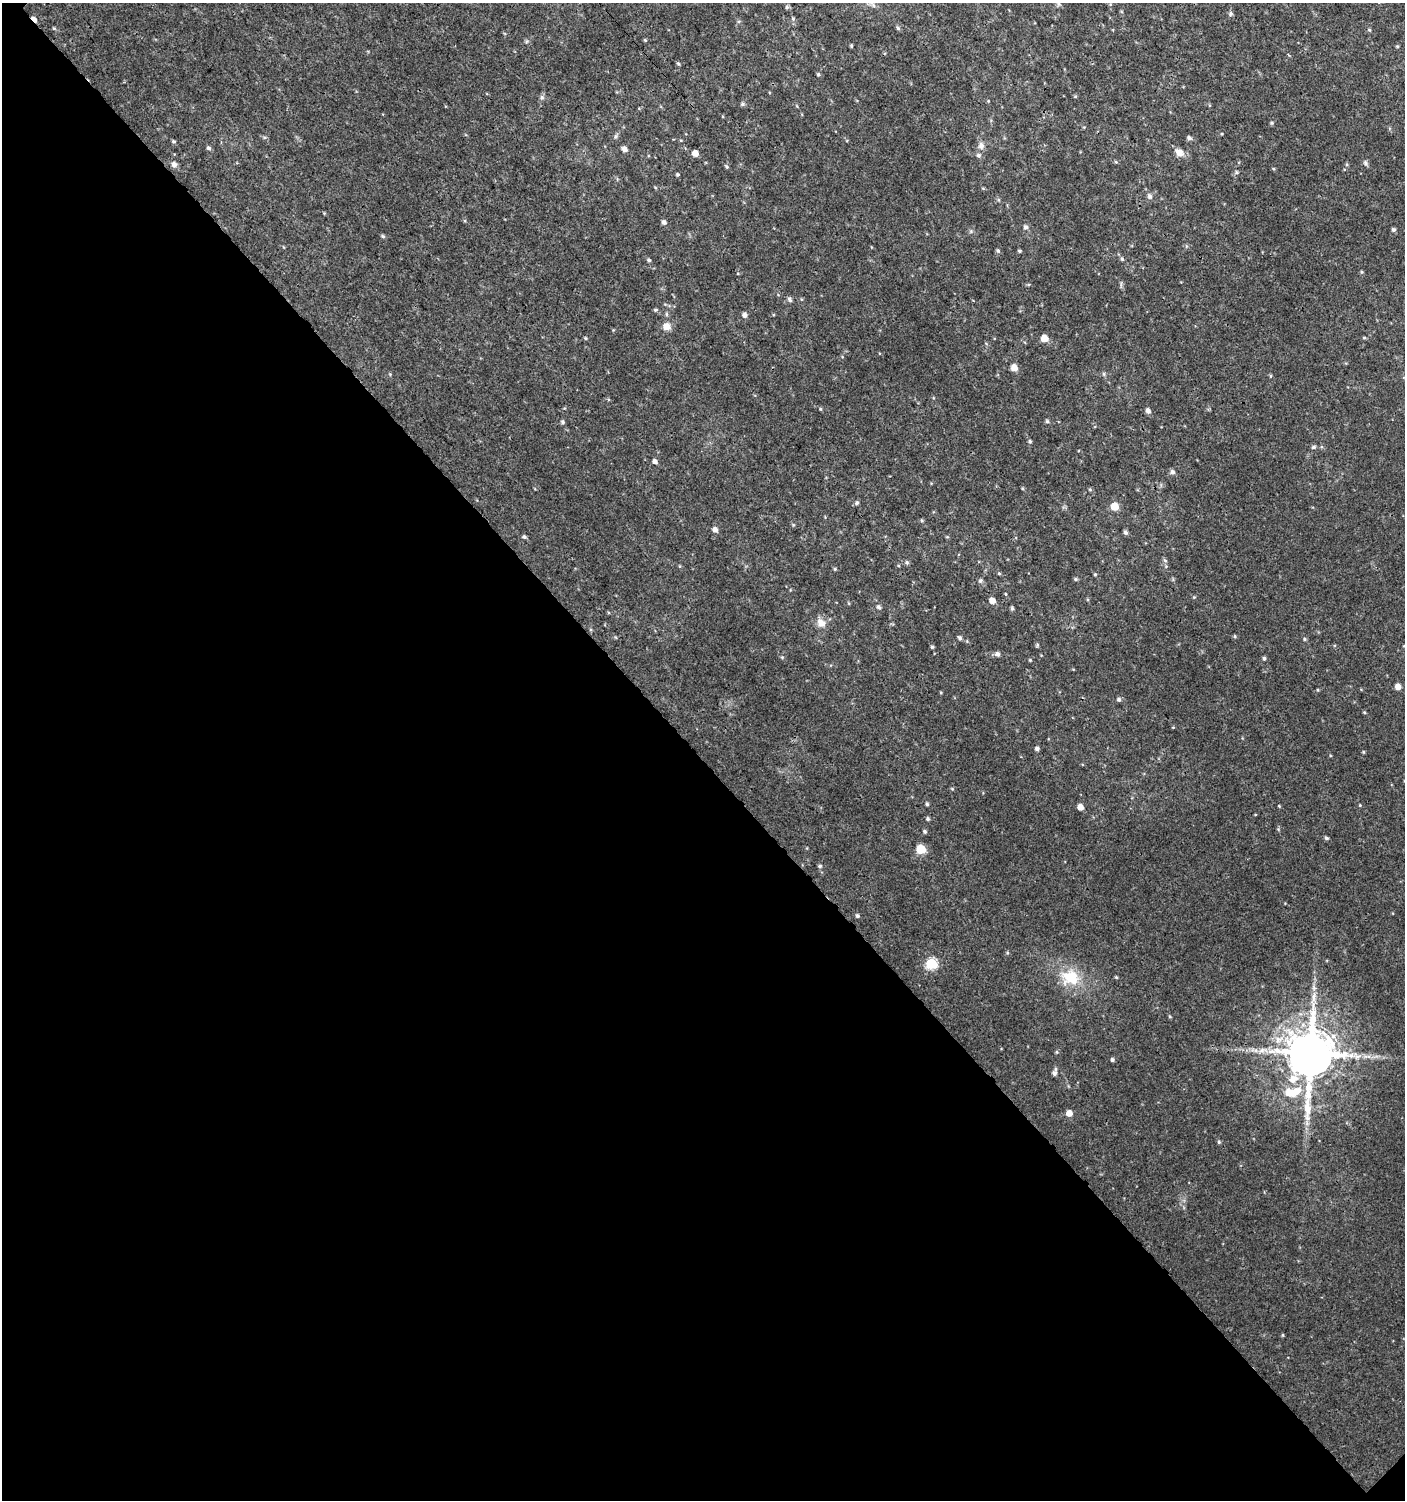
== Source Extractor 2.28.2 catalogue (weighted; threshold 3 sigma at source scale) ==
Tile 14 of 4 x 4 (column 2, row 4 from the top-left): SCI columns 1608-3010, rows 33-1530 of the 6060 x 6084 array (HDU 1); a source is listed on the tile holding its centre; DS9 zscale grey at full resolution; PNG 1407 x 1502 px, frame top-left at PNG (2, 3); no overlay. Shown black and unused: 49% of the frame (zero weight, under 3 of 4 exposures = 4% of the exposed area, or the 3 px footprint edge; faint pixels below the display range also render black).
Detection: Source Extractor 2.28.2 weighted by HDU 2 'WHT'; one run over the whole footprint, this tile lists its part. Background 0.00477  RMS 0.0021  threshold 0.0096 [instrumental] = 3 sigma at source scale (4.5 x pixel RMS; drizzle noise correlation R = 1.50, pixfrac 1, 0.0396/0.0396 arcsec/px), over >= 5 px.
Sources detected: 117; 1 inside a brighter object's white glare — not listed; the other 116 listed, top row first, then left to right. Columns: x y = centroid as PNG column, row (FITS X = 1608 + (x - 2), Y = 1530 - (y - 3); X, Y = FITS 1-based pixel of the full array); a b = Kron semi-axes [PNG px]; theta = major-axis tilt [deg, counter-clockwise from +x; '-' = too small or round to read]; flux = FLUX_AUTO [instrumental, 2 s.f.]
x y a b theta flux
1059 4 7 4 90 0.42
873 5 8 5 -45 0.66
787 7 5 5 - 0.36
1231 13 7 5 88 0.42
34 19 7 3 -46 1.6
793 19 5 5 - 0.29
54 28 5 3 - 0.21
898 28 6 5 - 0.33
1369 30 5 4 - 0.25
645 40 5 4 - 0.22
851 46 4 3 - 0.25
1397 46 5 3 - 0.19
678 64 5 3 - 0.23
818 74 5 4 - 0.27
542 97 6 6 - 0.51
742 104 6 5 - 0.39
1272 123 5 3 - 0.24
615 136 6 5 - 0.39
1189 138 5 5 - 0.58
174 141 6 4 -2 0.3
981 146 10 8 82 1.1
209 148 6 5 - 0.46
624 149 5 5 - 1
1179 152 9 8 - 1.7
695 153 5 5 - 2.3
978 155 6 6 - 0.56
1116 162 6 3 -18 0.24
1365 163 7 5 -51 0.46
174 164 8 7 - 0.76
727 167 6 5 - 0.3
1237 172 5 4 - 0.29
678 174 4 4 - 0.28
1150 196 8 7 - 0.62
664 222 6 5 - 0.56
1025 227 6 5 - 0.62
1393 230 5 5 - 0.43
383 236 5 4 - 0.33
998 250 6 4 -68 0.34
1019 251 4 3 - 0.3
1122 259 5 5 - 0.32
649 260 5 4 - 0.33
789 299 7 5 -48 0.49
655 310 5 4 - 0.31
666 314 6 4 -89 0.31
744 315 5 5 - 0.73
667 326 10 9 - 1.6
585 338 4 4 - 0.23
1044 338 5 5 - 3.5
1364 338 5 3 - 0.24
1014 367 7 6 - 1.6
1104 374 6 5 - 0.34
1148 411 6 5 - 0.77
1047 421 5 5 - 0.38
562 422 5 4 - 0.37
1030 441 5 4 - 0.32
1313 447 6 4 16 0.39
654 461 5 5 - 0.72
1172 472 5 5 - 0.68
1090 490 5 3 - 0.23
856 503 6 5 - 0.4
1115 506 5 5 - 5.4
922 520 5 4 - 0.25
715 530 5 5 - 0.98
1125 532 6 5 - 0.44
524 537 5 4 - 0.41
1165 560 7 5 -60 0.44
907 562 5 5 - 0.36
835 569 4 4 - 0.24
999 573 5 4 - 0.22
1095 574 4 4 - 0.23
1075 579 5 4 - 0.29
980 581 6 6 - 0.45
1005 594 5 3 - 0.19
1194 597 5 4 - 0.19
992 601 6 5 - 1.7
879 607 6 5 - 0.47
1012 608 5 4 - 0.39
821 623 13 10 -49 1.8
1235 636 5 4 - 0.25
960 638 6 5 - 0.47
1304 639 5 4 - 0.27
1037 645 6 4 89 0.26
932 647 5 4 - 0.26
997 654 6 5 - 0.73
1264 658 4 4 - 0.35
1030 660 5 3 - 0.21
1398 687 5 5 - 1.6
1318 690 4 4 - 0.2
1119 699 5 5 - 0.47
1364 712 4 3 - 0.23
1037 748 4 4 - 0.61
1363 752 5 4 - 0.21
927 804 4 4 - 0.29
1279 806 4 3 - 0.18
1080 807 5 4 - 1.7
928 819 5 4 - 0.38
925 831 5 5 - 0.34
1326 838 5 4 - 0.38
921 849 5 5 - 11
820 866 5 4 - 0.35
857 916 5 5 - 0.41
931 964 6 5 - 19
1070 977 25 19 -23 7.3
1116 977 4 3 - 0.22
1314 988 6 6 - 0.6
1170 1017 5 3 - 0.2
1057 1052 5 3 - 0.22
1310 1054 14 12 90 1200
1366 1056 8 4 18 0.61
1112 1059 4 4 - 0.45
1054 1072 9 5 73 0.71
1293 1079 15 11 21 2.8
1296 1091 15 9 39 2.8
1069 1113 5 5 - 1.7
1219 1142 4 4 - 0.31
1282 1335 5 3 - 0.2
Overlapping masked pixels (flux is a lower limit): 2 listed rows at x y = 34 19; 1310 1054
Unlisted compact peaks at least as high as the median listed source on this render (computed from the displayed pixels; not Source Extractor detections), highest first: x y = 820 409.